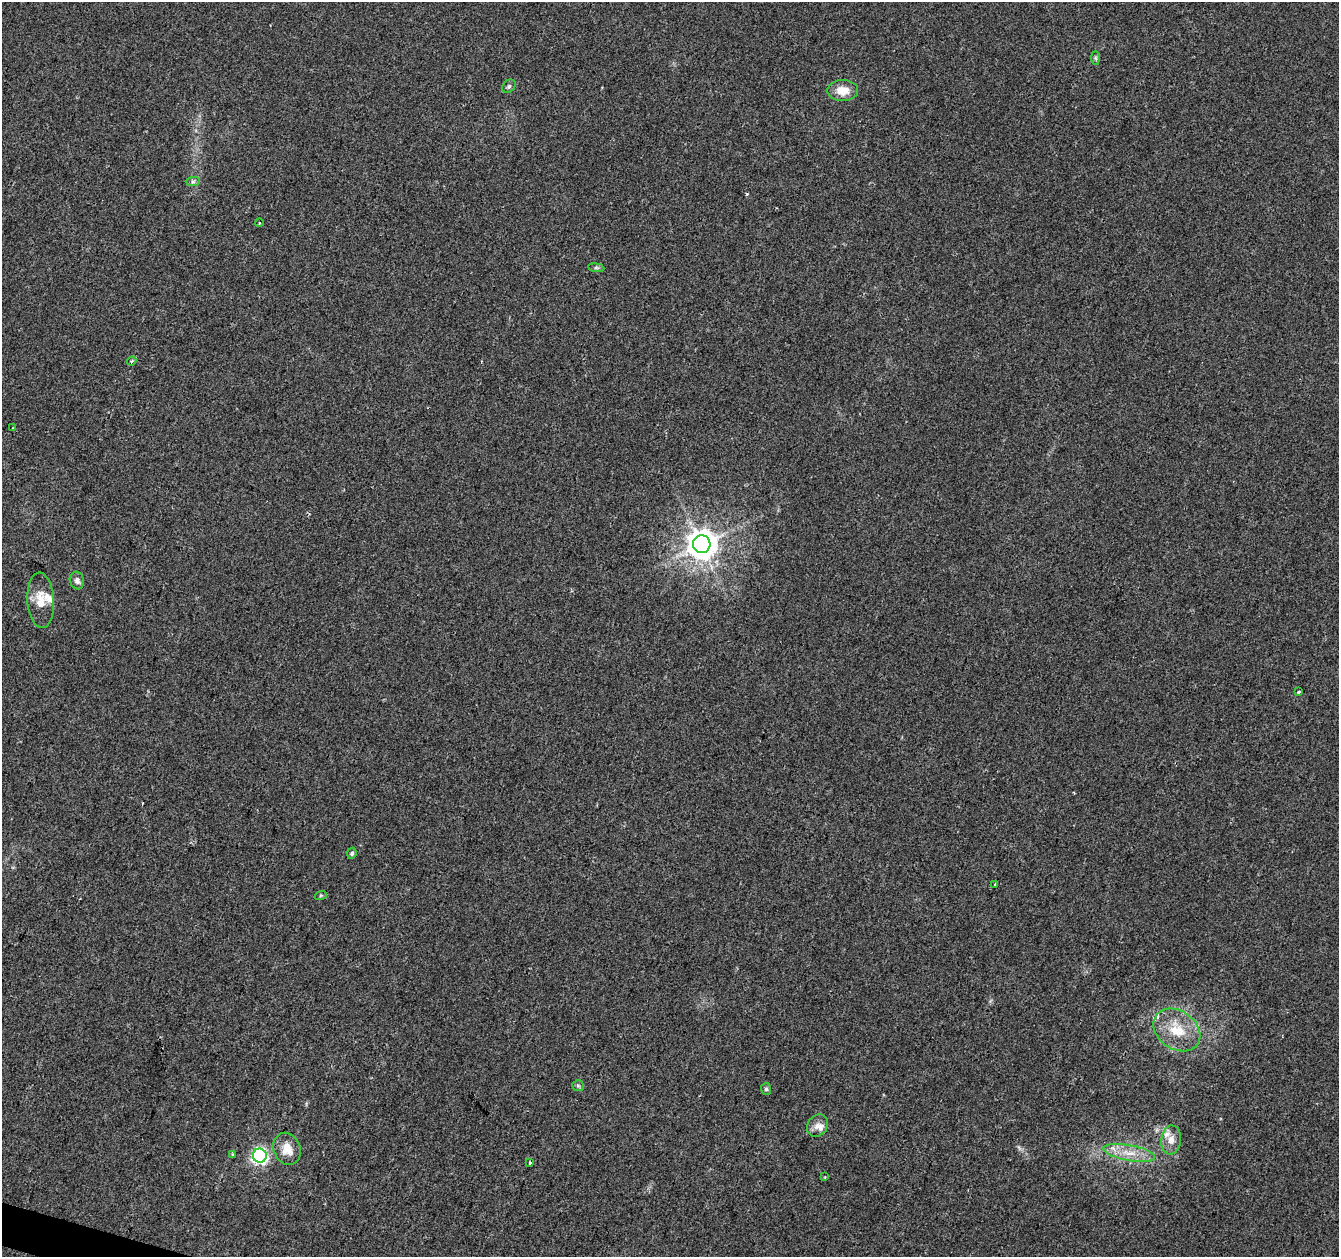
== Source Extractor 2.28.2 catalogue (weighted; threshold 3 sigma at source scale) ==
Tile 7 of 4 x 4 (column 3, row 2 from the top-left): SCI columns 2677-4013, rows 2729-3983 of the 5363 x 5521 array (HDU 1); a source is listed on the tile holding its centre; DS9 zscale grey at full resolution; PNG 1341 x 1259 px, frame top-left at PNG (2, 2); each listed source drawn as its Kron ellipse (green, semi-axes under 4 px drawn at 4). Shown black and unused: <1% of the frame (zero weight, under 2 of 3 exposures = <1% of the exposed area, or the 3 px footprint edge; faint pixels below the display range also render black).
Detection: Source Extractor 2.28.2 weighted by HDU 2 'WHT'; one run over the whole footprint, this tile lists its part. Background 0.0286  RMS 0.0056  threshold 0.025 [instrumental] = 3 sigma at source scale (4.5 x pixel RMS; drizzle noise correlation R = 1.50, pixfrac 1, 0.0396/0.0396 arcsec/px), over >= 5 px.
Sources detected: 31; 1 cosmic-ray / hot-pixel residue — neither listed nor drawn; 4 inside a brighter listed object's ellipse — not listed separately; the other 26 listed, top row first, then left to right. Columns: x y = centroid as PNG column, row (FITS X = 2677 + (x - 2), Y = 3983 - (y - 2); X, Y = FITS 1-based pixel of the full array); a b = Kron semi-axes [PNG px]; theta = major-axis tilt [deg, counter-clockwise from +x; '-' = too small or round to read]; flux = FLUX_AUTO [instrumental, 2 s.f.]
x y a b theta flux
1096 58 7 4 -89 0.98
509 86 7 5 44 1.1
843 91 15 10 0 8.5
193 181 7 4 1 1.1
259 223 4 3 - 0.54
596 268 8 4 -8 0.97
132 361 5 3 - 0.96
13 428 3 3 - 1.5
702 544 9 8 - 920
77 581 9 7 -72 2.1
41 600 28 13 -86 9.7
1298 692 3 3 - 1.1
352 853 5 4 - 1.1
995 885 3 2 - 0.88
321 895 6 4 19 0.73
1177 1030 25 19 -35 18
578 1086 6 5 - 0.94
766 1089 6 5 - 0.95
817 1125 12 9 54 3.8
1171 1140 14 10 82 4.7
287 1149 16 13 -67 8.7
1129 1153 26 7 -10 9
233 1155 3 3 - 2.2
260 1156 7 7 - 150
530 1163 3 3 - 1.2
825 1177 2 2 - 0.49